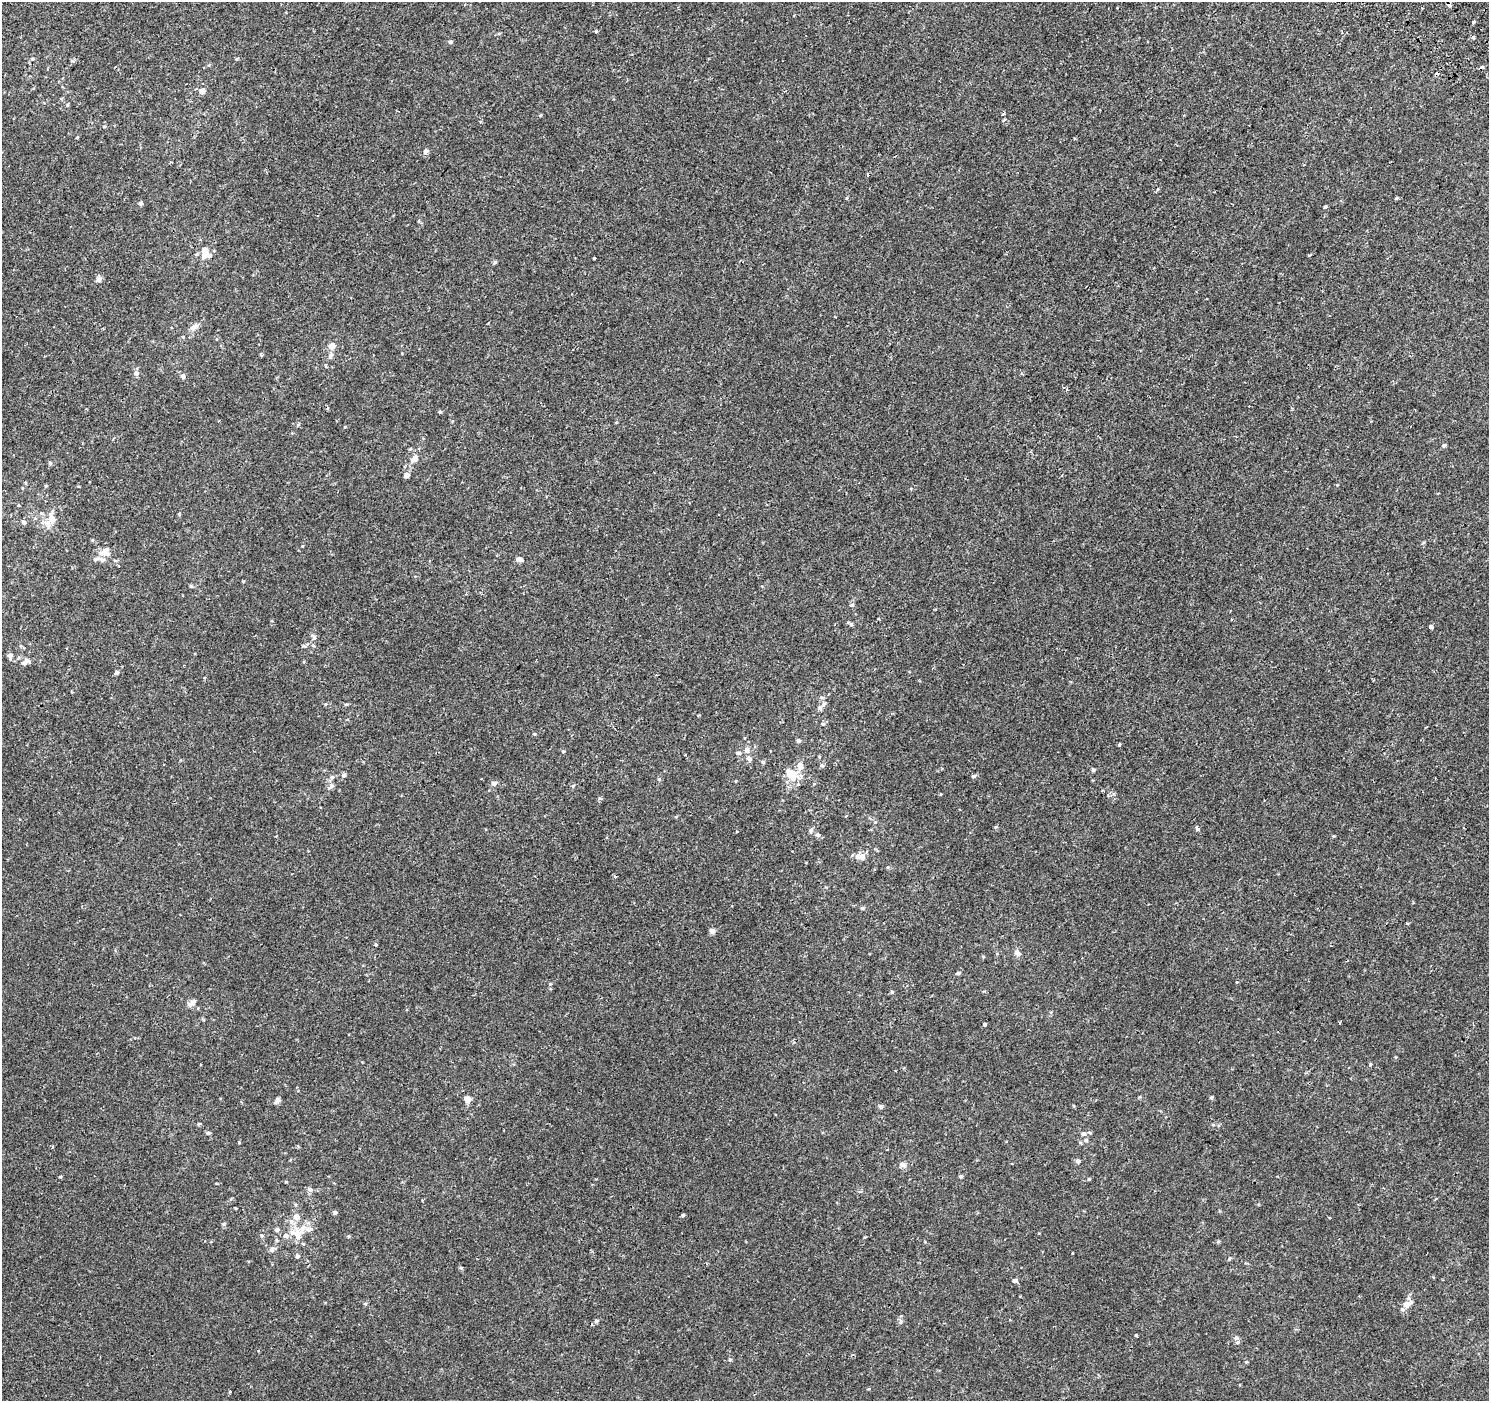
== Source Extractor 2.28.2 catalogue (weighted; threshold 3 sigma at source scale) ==
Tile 10 of 4 x 4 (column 2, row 3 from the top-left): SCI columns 1562-3048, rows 1700-3098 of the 6086 x 6113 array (HDU 1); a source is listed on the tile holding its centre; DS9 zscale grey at full resolution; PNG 1491 x 1403 px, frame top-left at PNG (2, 2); no overlay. Shown black and unused: <1% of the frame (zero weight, under 2 of 3 exposures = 3% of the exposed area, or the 3 px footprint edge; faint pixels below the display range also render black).
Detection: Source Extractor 2.28.2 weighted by HDU 2 'WHT'; one run over the whole footprint, this tile lists its part. Background 3.13e-04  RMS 0.0027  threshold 0.0122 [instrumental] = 3 sigma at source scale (4.5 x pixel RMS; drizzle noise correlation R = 1.50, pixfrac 1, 0.0396/0.0396 arcsec/px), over >= 5 px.
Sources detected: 144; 6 cosmic-ray / hot-pixel residue — not listed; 13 inside a brighter listed object's ellipse — not listed separately; the other 125 listed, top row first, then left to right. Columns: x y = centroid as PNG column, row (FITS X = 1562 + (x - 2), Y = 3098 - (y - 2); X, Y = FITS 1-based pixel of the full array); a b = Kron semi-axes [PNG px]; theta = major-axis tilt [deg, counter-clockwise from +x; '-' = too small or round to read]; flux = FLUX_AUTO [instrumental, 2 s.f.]
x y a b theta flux
1449 5 4 3 - 1.9
1474 22 4 3 - 0.84
596 31 3 3 - 1.1
1342 32 4 3 - 0.32
1473 37 3 3 - 1
450 42 5 4 - 0.63
32 59 6 3 17 0.29
72 61 6 3 -19 0.3
202 91 6 6 - 1.6
1003 114 4 3 - 0.54
1004 120 6 3 41 0.33
104 126 5 4 - 0.27
77 137 4 3 - 0.28
1075 138 3 3 - 0.27
426 151 6 5 - 0.88
847 198 5 3 - 0.24
1396 198 3 3 - 0.51
140 203 5 4 - 0.71
1325 207 4 3 - 0.35
204 250 8 7 - 1.6
594 258 3 3 - 0.73
495 262 5 4 - 0.42
99 279 7 7 - 0.9
194 327 14 7 37 1.5
332 346 5 5 - 2.7
330 356 10 6 69 0.77
326 366 5 3 - 0.22
136 373 7 6 - 0.77
183 376 6 6 - 0.75
440 412 5 4 - 0.3
298 424 6 4 19 0.31
1444 445 5 5 - 0.44
415 459 9 7 49 1.8
50 463 6 5 - 0.37
406 475 6 5 - 1.2
1337 485 4 4 - 0.19
46 486 5 3 - 0.22
179 514 4 4 - 0.23
52 519 20 8 -85 2.7
24 522 6 5 - 0.7
92 540 5 4 - 0.24
104 552 18 12 25 2.6
519 559 8 5 -12 0.94
243 581 4 3 - 0.2
191 586 5 4 - 0.34
852 605 5 4 - 0.68
851 624 7 4 -27 0.51
1431 627 4 3 - 1.4
314 637 9 6 -62 0.71
10 656 7 6 - 0.77
26 661 14 7 32 1.2
117 673 5 4 - 0.53
325 704 5 3 - 0.23
346 704 6 3 -17 0.27
823 704 8 5 41 0.7
698 715 3 2 - 0.3
823 724 5 5 - 0.39
798 740 5 5 - 0.51
1119 745 3 3 - 0.66
747 750 7 7 - 1
563 751 5 4 - 0.34
738 753 7 4 -6 0.64
749 758 7 6 - 0.93
763 762 5 5 - 0.37
822 765 6 4 -60 0.43
800 766 14 8 -75 1.8
1093 770 5 4 - 0.41
790 773 20 10 -24 4
344 775 6 5 - 0.44
974 776 7 4 26 0.42
332 777 7 6 - 0.59
494 783 8 6 20 0.77
331 786 11 6 42 0.88
573 786 6 4 90 0.34
600 799 5 3 - 0.31
875 822 5 4 - 0.31
1197 828 4 3 - 1.4
810 831 8 4 86 0.51
817 835 7 6 - 0.68
862 856 11 9 -49 1.2
888 867 5 3 - 0.24
862 908 5 5 - 0.32
712 931 6 6 - 0.96
376 944 5 4 - 0.28
1017 953 7 6 - 1.3
958 973 6 4 10 0.47
892 992 5 4 - 0.31
192 1003 14 6 35 1.2
1339 1023 3 2 - 0.28
985 1024 4 3 - 0.77
1395 1057 5 3 - 0.21
1370 1064 5 3 - 0.26
1211 1098 5 4 - 0.38
468 1099 8 7 - 1.4
277 1100 7 6 - 0.9
881 1107 6 5 - 0.52
208 1133 6 4 3 0.43
1084 1134 7 6 - 0.87
1086 1140 5 5 - 0.44
1078 1161 6 5 - 0.74
903 1165 8 6 -23 1.2
961 1176 5 5 - 0.38
60 1177 5 3 - 0.24
1089 1179 4 4 - 0.28
310 1189 8 7 - 0.79
334 1213 5 5 - 0.53
683 1215 4 4 - 0.37
224 1224 6 5 - 0.38
277 1229 6 5 - 0.63
297 1234 20 19 - 5.1
262 1236 6 5 - 0.42
272 1249 10 6 23 0.84
298 1256 6 5 - 0.52
1229 1259 5 4 - 0.42
461 1268 5 4 - 0.32
1015 1281 6 5 - 0.58
365 1304 5 5 - 0.32
1406 1304 11 9 7 1.9
596 1321 5 5 - 0.45
900 1322 7 5 89 0.58
1136 1335 3 3 - 0.8
1236 1338 6 5 - 0.59
730 1359 6 4 0 0.28
1246 1362 4 3 - 0.24
230 1391 4 3 - 0.25
Overlapping masked pixels (flux is a lower limit): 1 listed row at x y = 1449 5
Unlisted compact peaks at least as high as the median listed source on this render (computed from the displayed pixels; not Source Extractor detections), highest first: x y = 239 1142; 550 984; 534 734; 286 1182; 302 546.